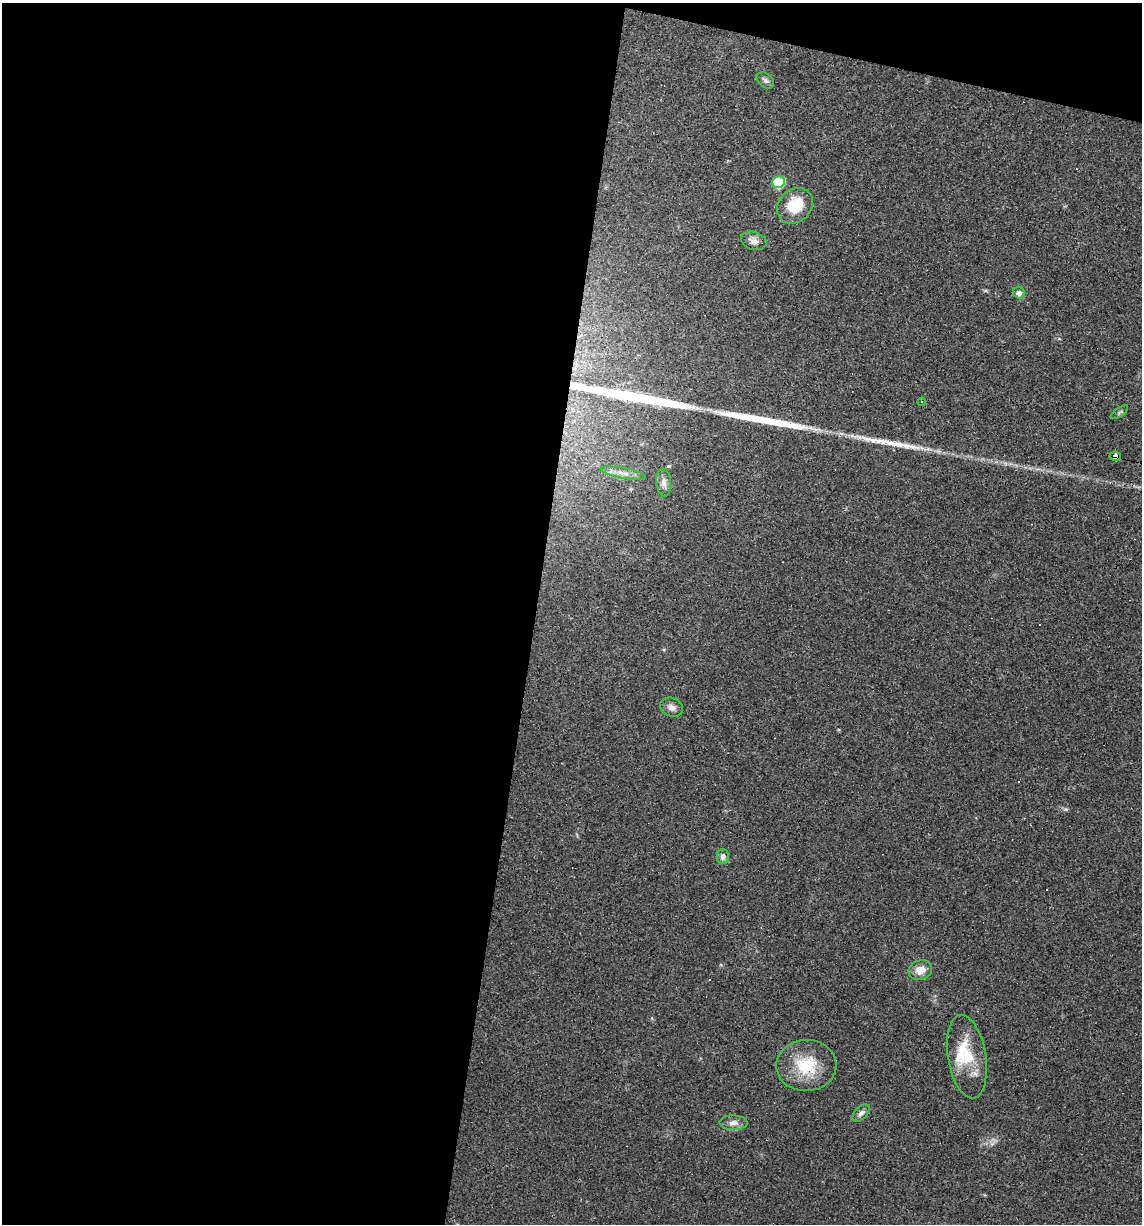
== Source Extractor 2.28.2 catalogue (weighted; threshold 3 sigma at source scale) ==
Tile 1 of 4 x 4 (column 1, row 1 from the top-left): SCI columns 114-1253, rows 3666-4887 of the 4907 x 4887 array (HDU 1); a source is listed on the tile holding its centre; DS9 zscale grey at full resolution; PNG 1144 x 1226 px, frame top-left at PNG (2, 3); each listed source drawn as its Kron ellipse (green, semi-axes under 4 px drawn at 4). Shown black and unused: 49% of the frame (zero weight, under 3 of 4 exposures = <1% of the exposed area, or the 3 px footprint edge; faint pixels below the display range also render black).
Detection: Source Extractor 2.28.2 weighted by HDU 2 'WHT'; one run over the whole footprint, this tile lists its part. Background 0.0582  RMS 0.0049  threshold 0.022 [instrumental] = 3 sigma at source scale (4.5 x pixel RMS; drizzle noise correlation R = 1.50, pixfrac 1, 0.05/0.05 arcsec/px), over >= 5 px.
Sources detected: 24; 1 inside a brighter object's white glare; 3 cosmic-ray / hot-pixel residue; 3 long thin detections or spike segments (spike, bleed or trail) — neither listed nor drawn; the other 17 listed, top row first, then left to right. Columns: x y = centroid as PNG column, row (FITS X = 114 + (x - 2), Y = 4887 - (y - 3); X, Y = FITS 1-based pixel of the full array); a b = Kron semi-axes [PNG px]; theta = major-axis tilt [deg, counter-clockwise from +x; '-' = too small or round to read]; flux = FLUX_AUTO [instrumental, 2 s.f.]
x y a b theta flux
765 80 10 6 -39 1.4
779 182 6 5 - 31
795 206 19 16 44 15
754 241 13 9 -15 2.7
1019 293 6 5 - 2.1
922 402 4 3 - 0.48
1119 412 10 2 36 0.7
1115 456 6 4 -7 120
623 473 22 5 -10 3.9
664 483 14 7 -85 2.8
672 707 12 9 -24 2.6
723 856 7 6 - 2
920 970 12 9 20 5.1
967 1057 42 19 -81 20
806 1065 30 25 2 20
861 1113 10 6 45 1.7
733 1123 14 7 -1 2.9
Overlapping masked pixels (flux is a lower limit): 1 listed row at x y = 1115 456